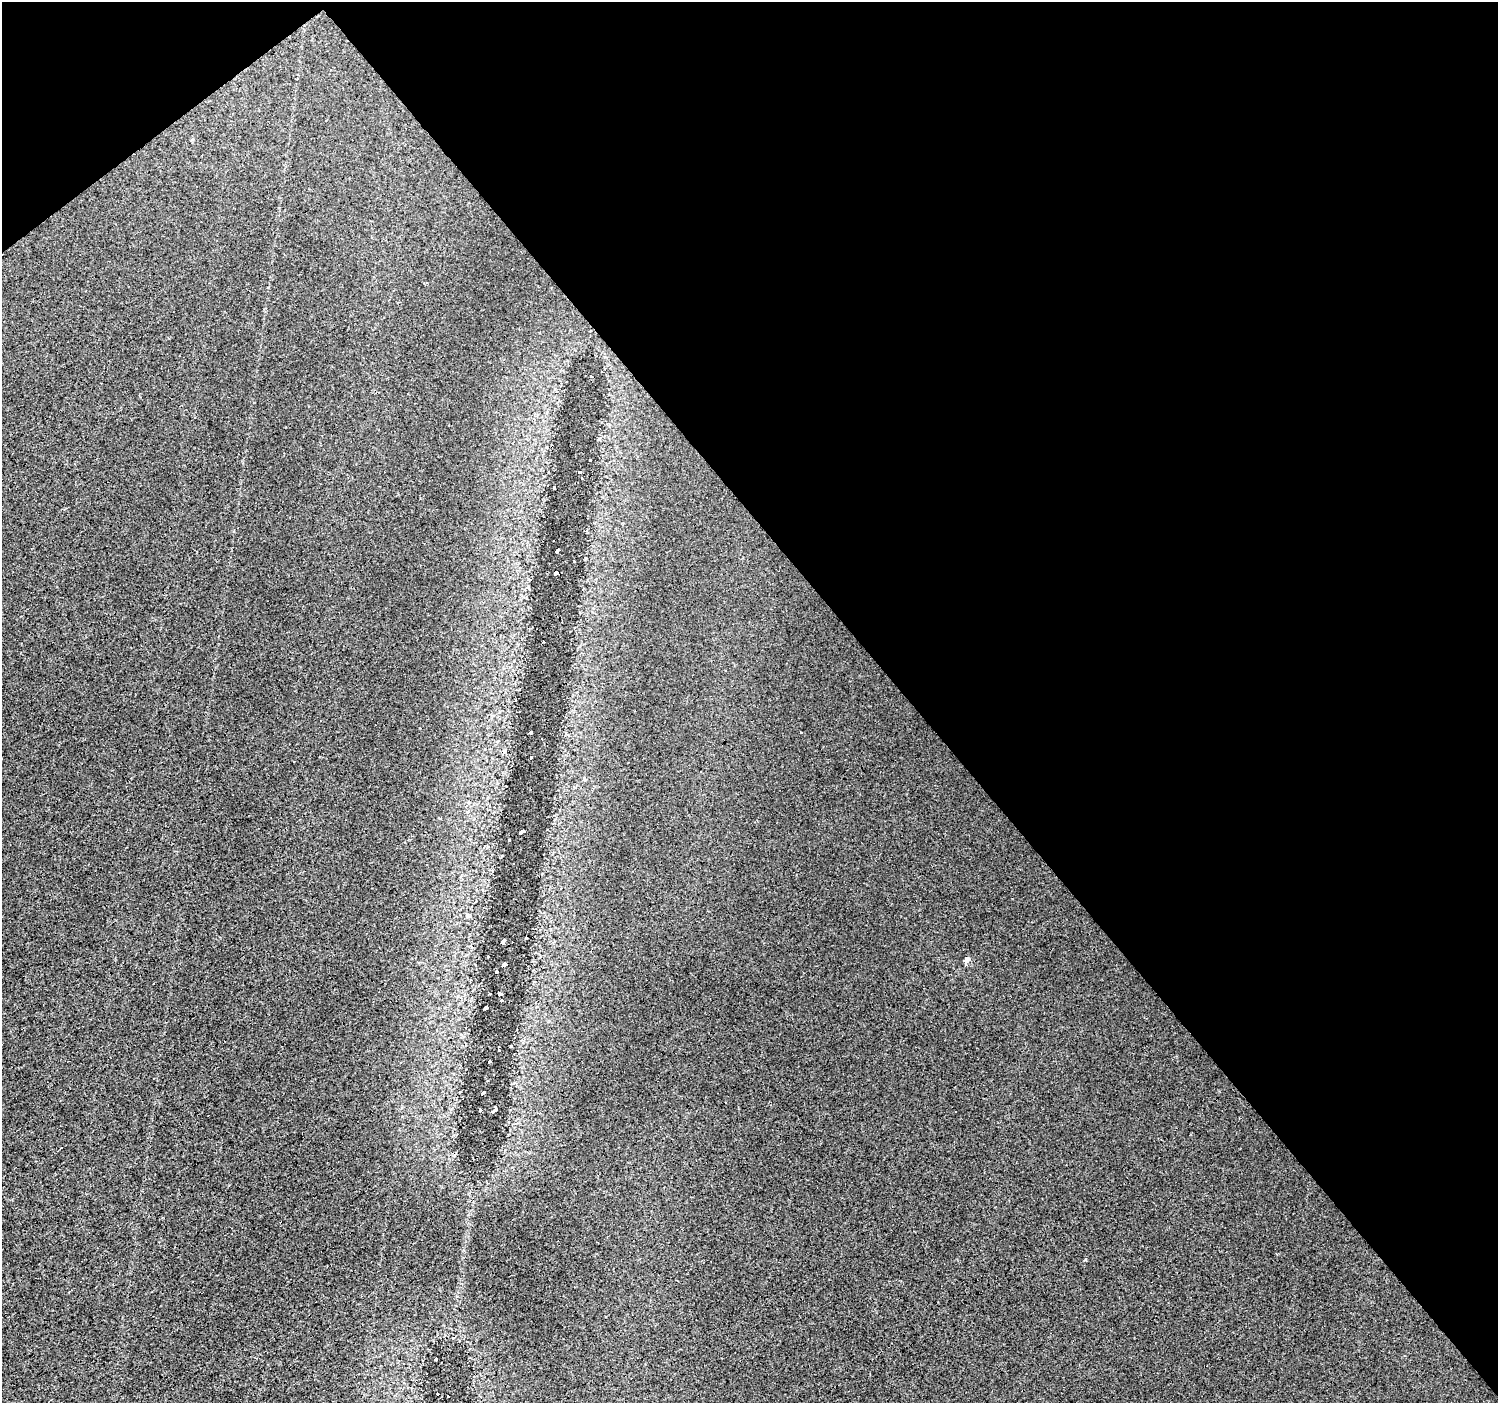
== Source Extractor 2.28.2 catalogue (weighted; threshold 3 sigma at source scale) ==
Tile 3 of 4 x 4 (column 3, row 1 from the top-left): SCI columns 2996-4491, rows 4402-5802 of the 5988 x 5937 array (HDU 1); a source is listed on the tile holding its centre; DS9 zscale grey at full resolution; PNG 1500 x 1405 px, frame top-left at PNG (2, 2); no overlay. Shown black and unused: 41% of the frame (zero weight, under 3 of 4 exposures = <1% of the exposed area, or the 3 px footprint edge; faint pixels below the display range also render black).
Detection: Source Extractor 2.28.2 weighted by HDU 2 'WHT'; one run over the whole footprint, this tile lists its part. Background 0.0136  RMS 0.0034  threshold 0.0151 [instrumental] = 3 sigma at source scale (4.5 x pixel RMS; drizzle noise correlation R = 1.50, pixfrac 1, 0.0396/0.0396 arcsec/px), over >= 5 px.
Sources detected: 44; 6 cosmic-ray / hot-pixel residue — not listed; the other 38 listed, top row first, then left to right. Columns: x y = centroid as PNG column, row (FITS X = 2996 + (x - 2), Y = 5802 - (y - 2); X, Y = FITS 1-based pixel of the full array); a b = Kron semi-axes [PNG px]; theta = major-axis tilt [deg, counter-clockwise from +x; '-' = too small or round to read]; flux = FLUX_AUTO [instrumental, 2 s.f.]
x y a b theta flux
591 376 3 3 - 0.99
579 472 3 3 - 1.1
581 478 3 2 - 0.4
554 488 3 2 - 0.28
558 550 5 3 - 3
557 573 4 3 - 10
528 589 6 3 -46 0.67
543 642 3 3 - 0.89
531 732 4 3 - 1.4
800 732 3 3 - 1.5
541 739 3 2 - 0.57
531 757 3 3 - 5.8
584 779 3 3 - 2.9
439 818 3 3 - 1.4
523 831 5 3 - 59
509 840 3 2 - 0.3
513 864 2 2 - 0.32
468 916 3 3 - 1.3
526 938 2 2 - 0.27
504 941 6 3 43 6
966 960 4 3 - 210
505 964 4 3 - 68
497 971 3 3 - 1.4
490 993 3 3 - 0.61
501 994 4 4 - 66
501 1000 4 3 - 24
485 1008 4 2 - 0.43
510 1046 3 2 - 0.25
499 1050 3 3 - 0.69
490 1061 4 3 - 20
493 1074 3 2 - 0.55
484 1092 5 3 - 9.7
481 1110 3 3 - 5.9
494 1110 6 3 43 0.92
1085 1260 3 3 - 0.99
436 1359 3 2 - 0.33
438 1393 3 3 - 0.87
447 1396 3 2 - 2.3
Overlapping masked pixels (flux is a lower limit): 1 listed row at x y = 557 573